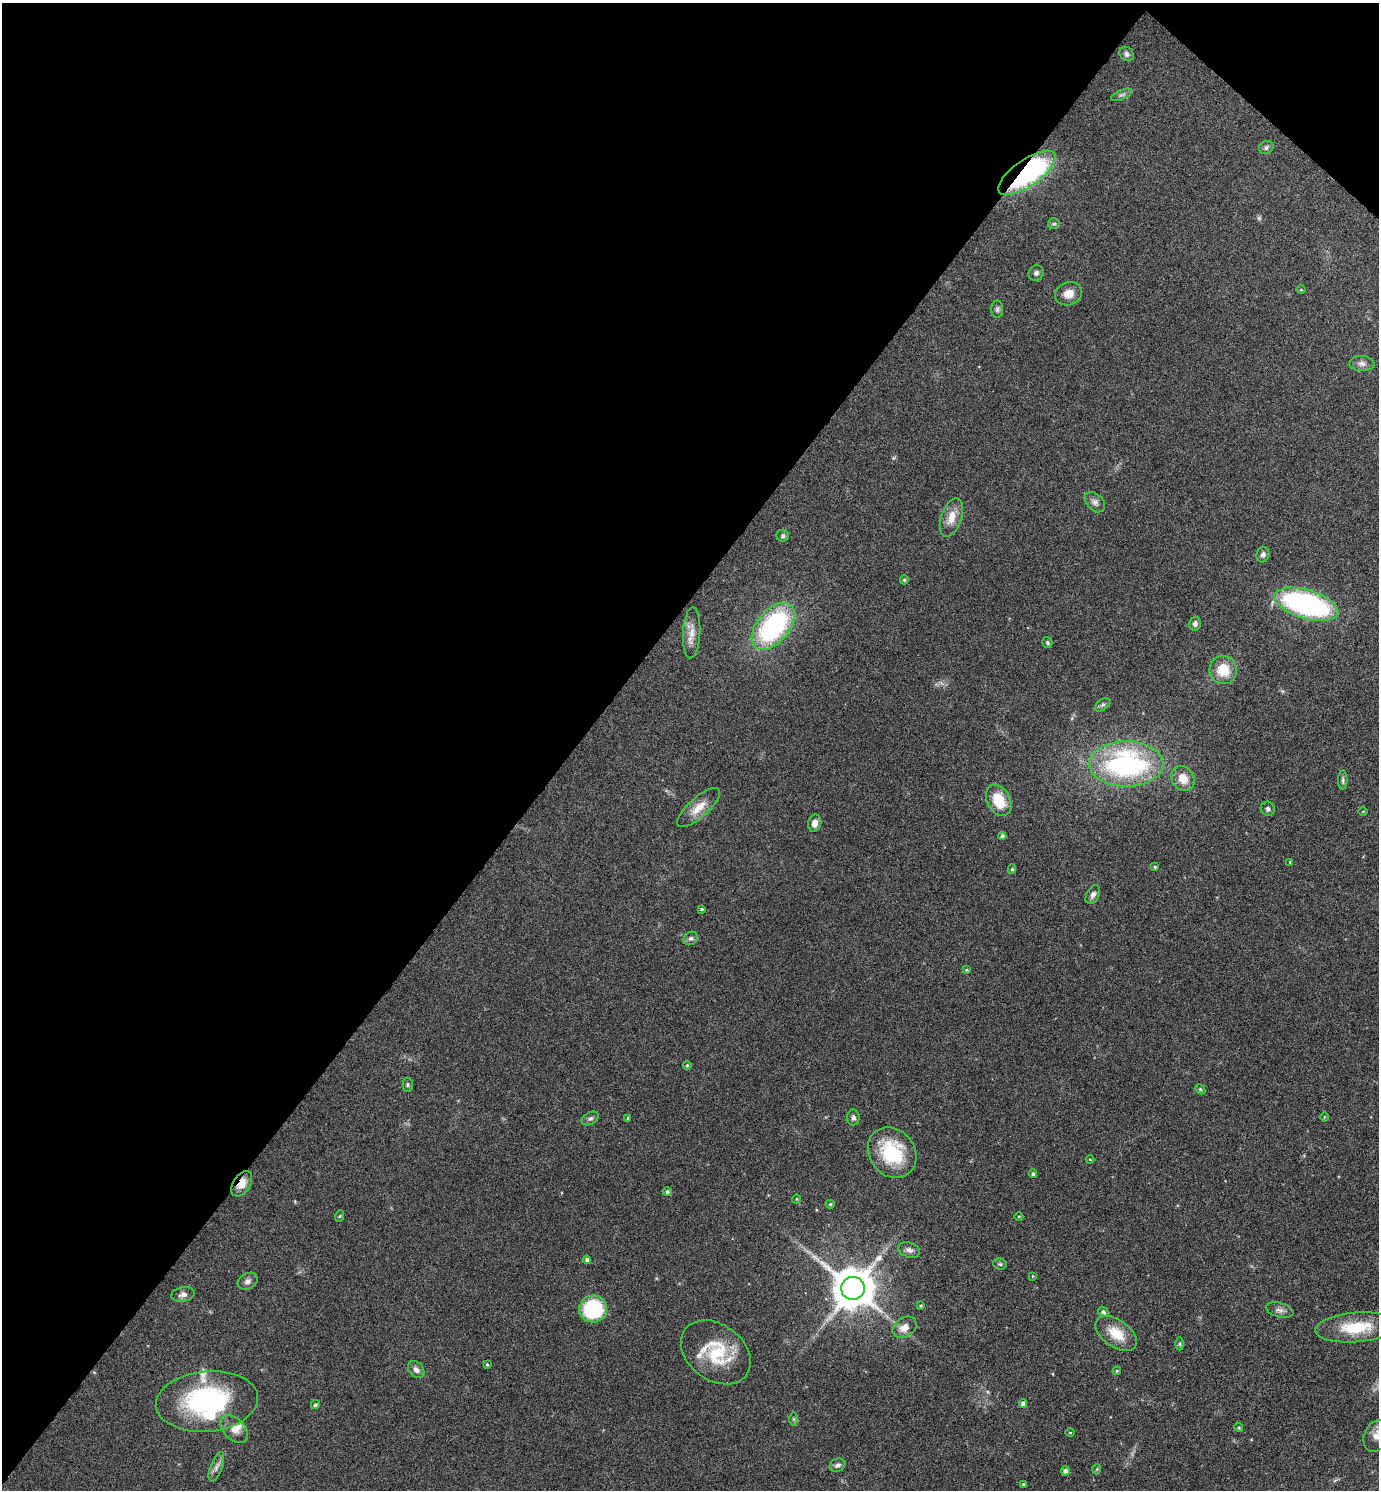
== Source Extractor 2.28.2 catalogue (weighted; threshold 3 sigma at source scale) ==
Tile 2 of 4 x 4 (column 2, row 1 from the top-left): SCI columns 1533-2909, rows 4468-5955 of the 5958 x 5955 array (HDU 1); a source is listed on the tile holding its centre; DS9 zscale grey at full resolution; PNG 1381 x 1492 px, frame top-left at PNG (2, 3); each listed source drawn as its Kron ellipse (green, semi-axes under 4 px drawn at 4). Shown black and unused: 43% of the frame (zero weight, under 4 of 8 exposures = <1% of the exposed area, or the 3 px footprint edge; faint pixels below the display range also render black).
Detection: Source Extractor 2.28.2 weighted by HDU 2 'WHT'; one run over the whole footprint, this tile lists its part. Background 0.116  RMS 0.0051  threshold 0.0209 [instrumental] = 3 sigma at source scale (4.09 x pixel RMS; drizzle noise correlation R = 1.36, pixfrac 0.8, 0.05/0.05 arcsec/px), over >= 5 px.
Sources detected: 91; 1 too faint to see at this stretch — neither listed nor drawn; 4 inside a brighter listed object's ellipse — not listed separately; the other 86 listed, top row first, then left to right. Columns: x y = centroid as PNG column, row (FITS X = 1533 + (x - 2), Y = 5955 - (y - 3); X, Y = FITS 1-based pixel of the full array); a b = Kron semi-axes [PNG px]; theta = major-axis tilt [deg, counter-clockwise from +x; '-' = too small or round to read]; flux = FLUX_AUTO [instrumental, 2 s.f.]
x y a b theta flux
1127 54 8 6 -49 1.4
1122 95 11 5 23 1.4
1266 147 7 6 - 1.2
1027 173 34 13 35 110
1054 224 6 5 - 0.82
1036 273 8 7 - 1.4
1301 290 5 3 - 0.44
1069 294 14 11 21 4.7
997 309 9 6 87 1.1
1362 364 13 7 -4 2.2
1095 502 12 8 -45 2.1
951 517 20 10 71 6.7
783 536 6 6 - 0.94
1263 555 8 6 73 1.5
904 580 4 4 - 0.74
1306 604 33 14 -17 100
1195 624 7 5 73 1.4
773 626 27 16 50 73
692 633 26 8 87 5.4
1047 643 6 5 - 0.76
1223 670 14 14 - 12
1103 705 9 5 36 1.1
1126 764 37 23 0 90
1183 779 13 11 -58 6.2
1343 780 9 4 89 1
999 800 17 11 -62 13
699 808 27 10 41 7
1268 809 7 6 - 1.4
1363 811 5 3 - 0.35
815 823 9 6 77 2.9
1002 836 4 4 - 1.3
1290 862 4 3 - 0.43
1155 867 3 3 - 0.57
1012 869 5 4 - 0.64
1093 895 10 6 62 1.8
702 909 4 3 - 0.65
691 938 7 6 - 1.3
966 970 4 4 - 0.48
687 1065 4 4 - 0.59
408 1085 7 5 90 0.77
1200 1089 6 4 -45 0.66
853 1117 8 6 87 1.5
1324 1117 5 3 - 0.43
590 1118 9 6 28 1.2
628 1118 4 4 - 0.51
892 1153 27 22 -52 29
1090 1159 4 3 - 0.36
1033 1174 4 4 - 0.98
242 1184 14 8 56 5.3
667 1192 4 4 - 1.1
796 1199 4 4 - 0.52
830 1204 4 4 - 0.66
340 1216 6 4 70 0.51
1019 1216 4 3 - 0.42
909 1250 11 7 -20 2.1
587 1260 4 4 - 1.6
1000 1264 7 5 -4 0.85
1032 1276 4 2 - 0.3
248 1281 10 7 29 1.9
853 1288 12 11 - 1700
183 1294 12 7 9 2.1
921 1306 3 3 - 0.53
593 1309 14 13 - 38
1280 1310 14 7 -15 2.3
1103 1312 5 5 - 1.3
905 1327 13 9 35 4.9
1356 1327 40 15 4 20
1116 1333 23 13 -36 11
1179 1344 6 4 -90 0.75
716 1352 38 27 -37 25
487 1365 3 3 - 0.56
416 1370 9 7 -48 2.3
1117 1371 4 4 - 0.58
207 1401 51 30 5 65
1023 1404 4 4 - 1.9
315 1405 5 4 - 1
793 1419 6 4 -90 0.73
1239 1428 4 3 - 0.59
234 1429 16 10 -46 4.4
1070 1432 5 3 - 0.36
1376 1436 17 12 69 5
837 1465 8 6 23 1.6
216 1467 15 6 69 2.3
1097 1469 5 3 - 0.43
1065 1471 4 4 - 1.6
1023 1484 4 3 - 0.58
Overlapping masked pixels (flux is a lower limit): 2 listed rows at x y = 1027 173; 242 1184
Isophote crosses this tile's border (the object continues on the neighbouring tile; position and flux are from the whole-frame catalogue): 1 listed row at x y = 1376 1436